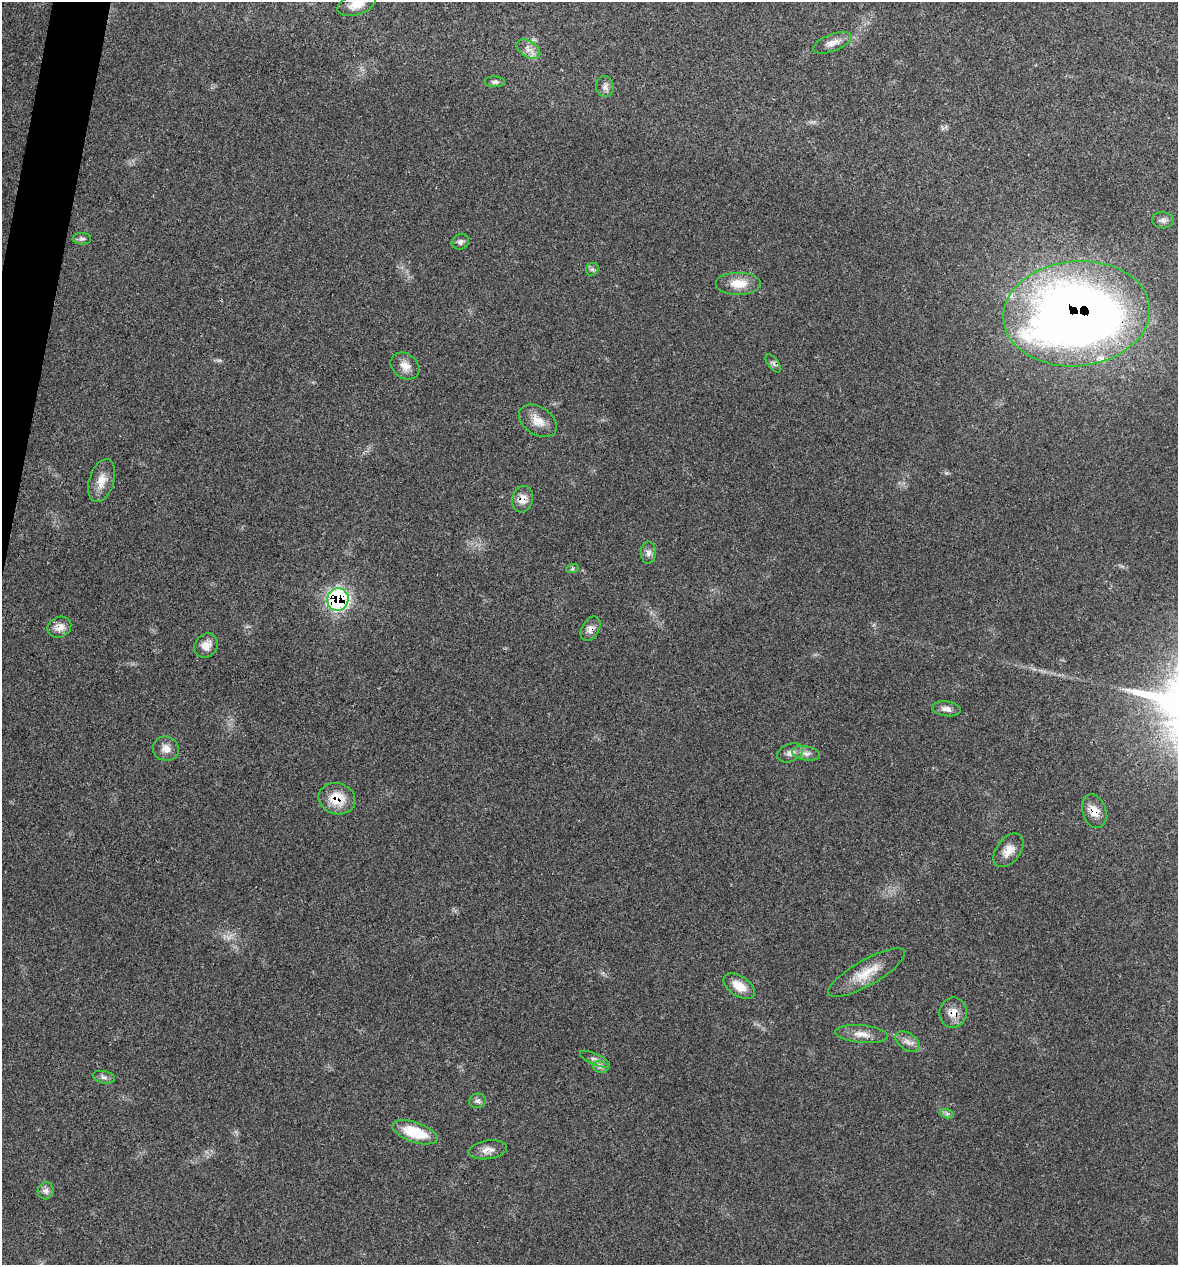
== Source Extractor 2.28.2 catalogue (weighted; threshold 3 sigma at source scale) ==
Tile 11 of 4 x 4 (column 3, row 3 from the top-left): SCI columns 2475-3650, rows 1263-2525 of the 5072 x 5054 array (HDU 1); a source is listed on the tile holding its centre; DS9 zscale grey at full resolution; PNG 1180 x 1267 px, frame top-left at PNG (2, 2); each listed source drawn as its Kron ellipse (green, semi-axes under 4 px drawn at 4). Shown black and unused: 2% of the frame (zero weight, under 3 of 4 exposures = <1% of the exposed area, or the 3 px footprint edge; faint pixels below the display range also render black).
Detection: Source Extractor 2.28.2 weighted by HDU 2 'WHT'; one run over the whole footprint, this tile lists its part. Background 0.0841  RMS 0.006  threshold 0.0268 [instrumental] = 3 sigma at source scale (4.5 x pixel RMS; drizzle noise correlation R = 1.50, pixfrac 1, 0.05/0.05 arcsec/px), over >= 5 px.
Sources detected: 43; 1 inside a brighter listed object's ellipse — not listed separately; the other 42 listed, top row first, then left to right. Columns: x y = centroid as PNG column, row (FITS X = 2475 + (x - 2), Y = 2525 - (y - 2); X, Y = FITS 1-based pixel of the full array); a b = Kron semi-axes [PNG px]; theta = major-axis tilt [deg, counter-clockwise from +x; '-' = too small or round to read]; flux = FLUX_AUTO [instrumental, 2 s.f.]
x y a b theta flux
356 4 20 10 19 8.4
832 43 20 8 21 5.6
528 49 13 8 -33 3.9
495 82 10 5 -3 1.7
605 87 10 9 - 2.8
1163 220 11 8 -7 2.4
82 239 9 6 0 1.7
460 242 9 7 28 2.1
592 269 7 5 43 1.3
739 283 23 11 0 11
1077 314 73 52 5 590
773 363 10 5 -54 1.6
405 366 15 12 -34 5.6
538 421 21 14 -34 7.8
102 481 22 12 73 7.6
523 499 13 10 76 5.9
648 553 11 7 90 2.8
572 569 6 4 19 0.89
338 599 11 10 - 98
59 627 12 10 26 5.6
590 629 13 8 61 3.5
206 646 13 11 54 5.7
947 709 15 7 -8 3.5
166 749 13 12 - 4.6
790 753 13 9 21 3.4
806 753 14 7 -10 3.3
337 799 18 15 -14 14
1094 811 17 11 -73 7.2
1009 850 19 12 52 7
867 973 44 13 30 15
739 986 17 10 -33 8.4
953 1013 15 13 80 6.5
862 1034 26 9 -5 6.7
908 1042 13 8 -34 3.7
595 1059 16 5 -24 2.8
601 1067 8 5 -11 1.9
104 1077 11 6 -12 2.2
478 1101 8 7 - 1.8
947 1114 7 4 -19 1.2
415 1132 24 10 -18 22
488 1150 19 9 8 4.7
46 1191 9 8 - 2.6
Overlapping masked pixels (flux is a lower limit): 8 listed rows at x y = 1077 314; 523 499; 338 599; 59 627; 590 629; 337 799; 1094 811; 953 1013
Isophote crosses this tile's border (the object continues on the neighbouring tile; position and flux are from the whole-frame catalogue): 1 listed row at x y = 356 4